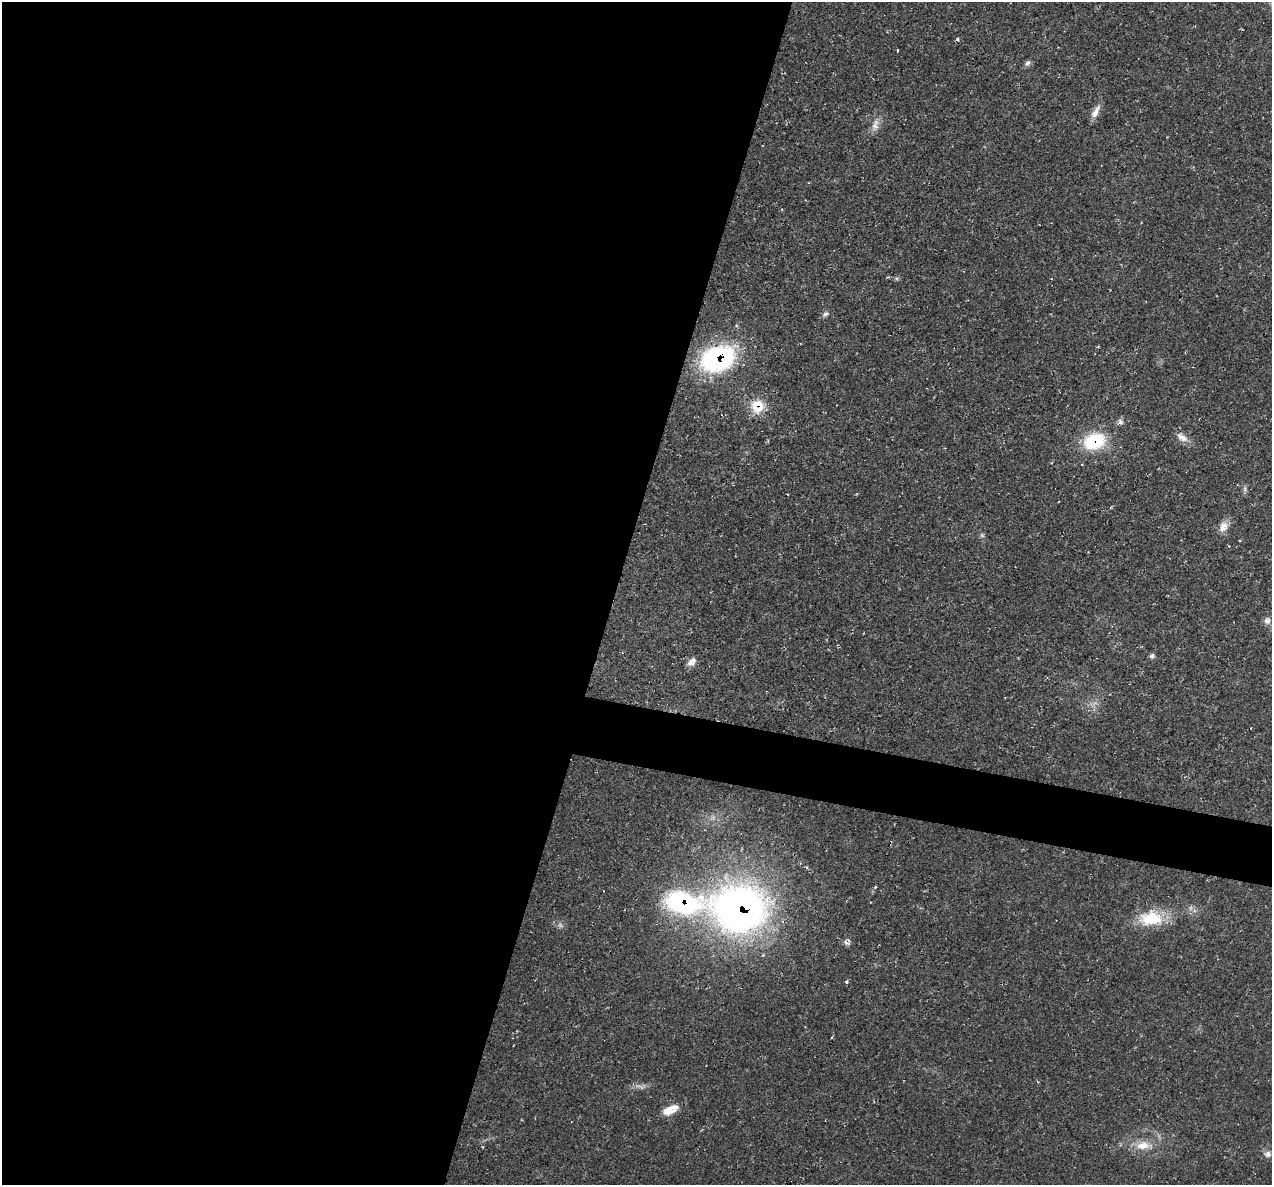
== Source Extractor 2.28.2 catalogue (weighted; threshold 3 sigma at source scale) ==
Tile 5 of 4 x 4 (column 1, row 2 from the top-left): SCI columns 1-1270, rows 2492-3674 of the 5084 x 5107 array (HDU 1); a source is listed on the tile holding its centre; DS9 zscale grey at full resolution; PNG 1274 x 1187 px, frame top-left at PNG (2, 2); no overlay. Shown black and unused: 51% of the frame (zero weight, under 2 of 3 exposures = <1% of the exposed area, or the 3 px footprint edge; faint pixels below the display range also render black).
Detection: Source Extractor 2.28.2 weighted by HDU 2 'WHT'; one run over the whole footprint, this tile lists its part. Background 0.0221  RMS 0.0062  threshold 0.0279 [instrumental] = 3 sigma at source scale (4.5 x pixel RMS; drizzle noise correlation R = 1.50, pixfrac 1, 0.05/0.05 arcsec/px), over >= 5 px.
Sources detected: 30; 2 too faint to see at this stretch — not listed; the other 28 listed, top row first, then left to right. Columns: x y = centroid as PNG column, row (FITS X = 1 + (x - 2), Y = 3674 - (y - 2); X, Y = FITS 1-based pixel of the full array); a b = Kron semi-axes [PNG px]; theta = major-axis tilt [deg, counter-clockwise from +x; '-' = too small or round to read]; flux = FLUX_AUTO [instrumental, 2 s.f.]
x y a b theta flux
897 51 4 2 - 0.56
1027 63 8 6 54 1.9
1096 111 20 7 61 5.1
875 126 14 9 75 5.1
896 278 6 4 -18 1
826 314 9 7 38 2.1
1098 346 4 3 - 0.64
717 359 32 22 22 110
757 406 18 17 - 15
1120 422 7 7 - 2.4
1182 437 17 9 -32 5.3
1094 441 25 18 18 37
1245 489 10 6 88 1.8
1223 527 16 10 63 6.3
982 535 7 5 -60 1.3
1267 621 8 8 - 3.2
1152 656 7 6 - 1.5
691 663 11 9 -15 3.9
875 887 4 3 - 0.91
683 903 44 25 -10 92
739 910 49 42 -2 350
1151 918 32 19 5 27
846 943 10 6 -39 2.4
846 981 3 3 - 2.4
640 1086 20 6 -5 3.5
670 1110 17 8 24 11
1143 1145 24 12 1 12
1267 1154 10 9 - 3.3
Overlapping masked pixels (flux is a lower limit): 5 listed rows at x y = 717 359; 757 406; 1094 441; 683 903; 739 910